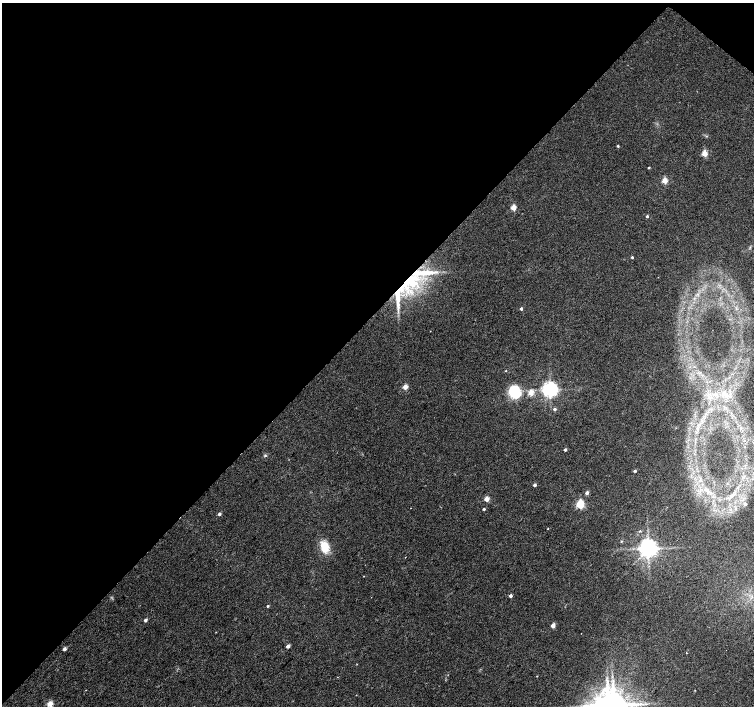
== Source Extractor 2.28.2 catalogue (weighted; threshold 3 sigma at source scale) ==
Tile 2 of 4 x 4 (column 2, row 1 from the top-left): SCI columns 1504-3006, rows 4387-5793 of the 6015 x 6027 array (HDU 1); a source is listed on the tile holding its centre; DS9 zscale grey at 2 x 2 block average (1 PNG px = mean of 2 x 2 image px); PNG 756 x 708 px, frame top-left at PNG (2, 3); no overlay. Shown black and unused: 45% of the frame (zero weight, under 2 of 3 exposures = <1% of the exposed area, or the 3 px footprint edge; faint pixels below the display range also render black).
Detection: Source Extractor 2.28.2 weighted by HDU 2 'WHT'; one run over the whole footprint, this tile lists its part. Background 0.0327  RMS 0.0064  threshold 0.0286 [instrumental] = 3 sigma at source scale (4.5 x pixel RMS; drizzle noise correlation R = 1.50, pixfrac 1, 0.0396/0.0396 arcsec/px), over >= 5 px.
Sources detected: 49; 1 cosmic-ray / hot-pixel residue — not listed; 4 inside a brighter listed object's ellipse — not listed separately; the other 44 listed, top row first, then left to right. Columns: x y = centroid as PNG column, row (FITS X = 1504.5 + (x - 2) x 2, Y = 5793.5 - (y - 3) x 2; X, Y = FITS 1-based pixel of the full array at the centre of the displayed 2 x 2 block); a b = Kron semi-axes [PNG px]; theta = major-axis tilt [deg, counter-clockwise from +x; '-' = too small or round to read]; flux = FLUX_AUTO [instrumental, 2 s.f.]
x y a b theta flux
618 146 2 2 - 2
704 154 3 3 - 33
649 167 2 2 - 1.7
664 181 3 3 - 36
513 208 3 3 - 31
647 216 3 2 - 2.6
632 257 2 2 - 2.1
413 283 16 15 - 55
398 293 32 11 81 41
521 309 3 2 - 3.5
405 387 3 2 - 27
550 389 4 4 - 640
515 391 13 11 -62 48
531 393 3 3 - 29
555 409 3 3 - 3.5
565 449 2 2 - 4.3
265 455 4 3 - 1.6
635 471 3 2 - 2.4
535 485 2 2 - 5.4
706 491 10 4 49 7.8
587 493 3 2 - 6.8
732 495 7 4 42 8.1
486 499 3 2 - 22
580 504 3 3 - 100
745 504 5 4 - 6.1
484 509 2 2 - 2.5
219 514 2 2 - 5.4
548 529 2 2 - 0.88
621 541 3 3 - 1.3
324 547 12 9 -78 28
648 548 5 4 - 1200
364 576 2 2 - 0.55
510 596 2 2 - 5.9
268 606 3 2 - 1.9
145 620 3 2 - 4.7
553 625 2 2 - 16
216 632 3 2 - 0.56
288 646 2 2 - 9
64 649 3 2 - 6.5
686 653 2 2 - 0.92
537 676 3 2 - 0.65
50 704 3 3 - 40
643 704 6 2 -15 2.6
613 705 7 6 - 2500
Overlapping masked pixels (flux is a lower limit): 1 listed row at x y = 398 293
Isophote crosses this tile's border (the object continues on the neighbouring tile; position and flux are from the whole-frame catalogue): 1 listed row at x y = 613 705